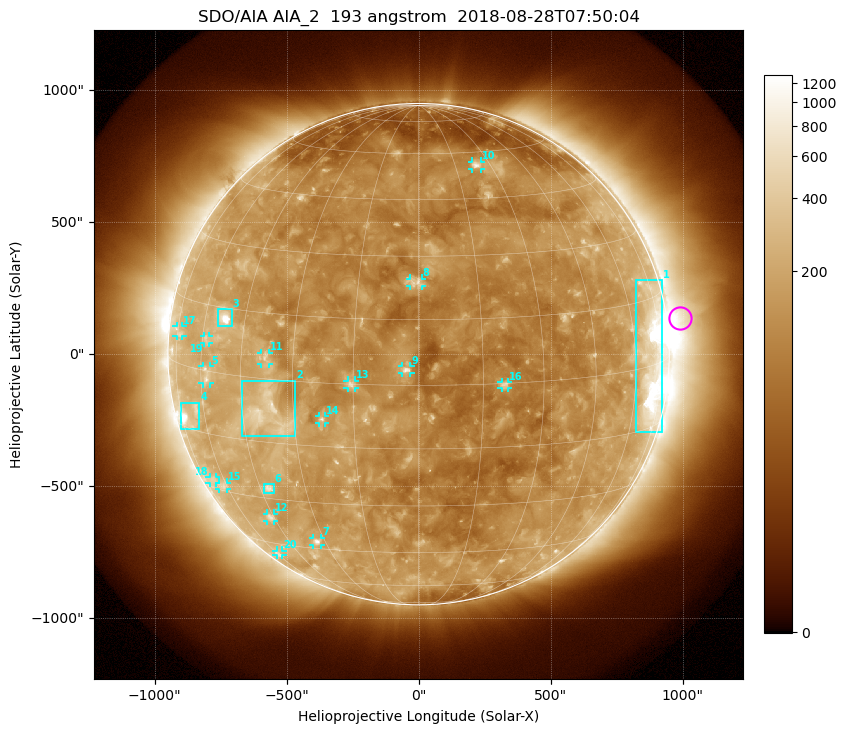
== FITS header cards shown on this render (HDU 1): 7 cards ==
TELESCOP= 'SDO/AIA'
INSTRUME= 'AIA_2'
WAVELNTH=                  193
WAVEUNIT= 'angstrom'
DATE-OBS= '2018-08-28T07:50:04.84'
CTYPE1  = 'HPLN-TAN'
CTYPE2  = 'HPLT-TAN'

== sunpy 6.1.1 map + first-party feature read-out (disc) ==
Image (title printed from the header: SDO/AIA AIA_2  193 angstrom  2018-08-28T07:50:04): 1024 x 1024 px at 2.4 arcsec/px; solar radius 950 arcsec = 396 px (full disc in frame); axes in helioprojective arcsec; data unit not stated in the header (colour bar unlabelled)
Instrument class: DISC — disc imager (sunpy class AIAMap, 193 A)
Bright regions (active regions / flare kernels): reference = the median radial profile (limb darkening/brightening removed); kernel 9 px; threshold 5 sigma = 211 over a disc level ~117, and >= 1.15x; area >= 12 px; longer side >= 9 px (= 22 arcsec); searched inside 0.97 R_sun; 20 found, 20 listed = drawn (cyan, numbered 1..; 15 of them under ~33 arcsec drawn as corner ticks so the feature stays visible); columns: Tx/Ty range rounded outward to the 5 arcsec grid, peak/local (2 s.f.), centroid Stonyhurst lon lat
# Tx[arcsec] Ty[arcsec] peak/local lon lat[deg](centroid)
1 820..925 -295..280 12 +68 +1
2 -670..-465 -310..-100 4.9 -37 -8
3 -760..-705 105..170 13 -52 +13
4 -900..-830 -285..-185 7 -68 -11
5 -820..-790 -110..-45 3.8 -58 -1
6 -585..-550 -525..-490 4.5 -42 -27
7 -400..-370 -725..-695 4.8 -33 -42
8 -30..15 260..285 4.1 -1 +24
9 -65..-30 -75..-45 6.4 -3 +4
10 205..235 700..730 4.7 +24 +55
11 -595..-565 -35..5 3.8 -38 +5
12 -575..-545 -630..-605 3.5 -46 -36
13 -270..-240 -130..-100 4.4 -16 +0
14 -380..-355 -260..-235 4.9 -23 -8
15 -755..-725 -510..-485 2.6 -62 -28
16 315..340 -130..-105 4.3 +20 +0
17 -920..-895 70..105 2.3 -74 +7
18 -795..-765 -490..-465 2.2 -68 -28
19 -810..-795 40..70 2.6 -58 +7
20 -540..-515 -760..-745 2.4 -57 -49
Off-limb structures (1.02-1.3 R_sun): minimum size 162 px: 4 found; the strongest spans PA ~250..315 deg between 1.02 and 1.3 R_sun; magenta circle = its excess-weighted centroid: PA ~280 deg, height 1.05 R_sun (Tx ~990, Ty ~140 arcsec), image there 2.9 x the reference